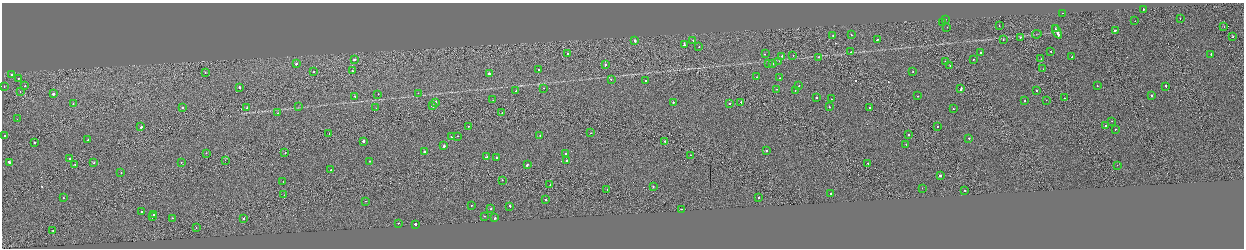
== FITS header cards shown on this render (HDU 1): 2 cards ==
NAXIS1  =                 2484
NAXIS2  =                  492

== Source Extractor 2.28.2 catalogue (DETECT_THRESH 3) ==
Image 2484 x 492 px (HDU 1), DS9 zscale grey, zoomed out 1/2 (1 PNG px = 2 x 2 image px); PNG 1246 x 250 px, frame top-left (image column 1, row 491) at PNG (2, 3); each listed source drawn as its Kron ellipse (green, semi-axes under 4 px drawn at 4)
Background -0.00197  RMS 0.062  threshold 0.187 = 3 sigma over >= 5 px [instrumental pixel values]
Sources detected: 183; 16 cannot appear on this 1/2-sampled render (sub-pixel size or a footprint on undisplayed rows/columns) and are neither listed nor drawn; the other 167 listed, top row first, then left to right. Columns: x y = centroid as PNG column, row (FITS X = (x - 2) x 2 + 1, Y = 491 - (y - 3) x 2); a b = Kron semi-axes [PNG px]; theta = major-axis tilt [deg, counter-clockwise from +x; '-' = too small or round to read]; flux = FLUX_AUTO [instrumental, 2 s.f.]
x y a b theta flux
1143 9 2 2 - 160
1062 13 2 1 - 26
1180 18 2 1 - 45
945 20 2 2 - 90
1135 21 2 1 - 15
942 22 2 1 - 12
999 26 2 1 - 23
947 27 2 1 - 16
1224 27 2 1 - 26
1055 29 4 2 - 180
1115 30 2 2 - 58
1057 32 7 2 -64 290
1037 34 5 2 - 8.2
851 35 2 2 - 42
833 36 2 2 - 37
1020 37 2 2 - 120
1233 37 2 1 - 62
877 39 2 2 - 44
693 40 2 2 - 27
1003 40 2 2 - 28
635 41 2 2 - 270
684 45 2 2 - 200
699 47 2 2 - 22
1051 51 2 1 - 47
851 52 2 2 - 24
568 53 2 2 - 190
981 53 3 2 - 97
765 54 2 2 - 53
1211 54 2 2 - 170
793 55 2 1 - 32
782 56 2 1 - 110
818 57 2 1 - 37
1072 57 2 1 - 29
973 59 2 2 - 86
1041 59 2 2 - 36
354 60 3 2 - 85
779 61 2 2 - 33
945 61 2 2 - 37
296 64 2 2 - 64
768 64 2 1 - 18
773 64 2 2 - 29
605 65 2 2 - 58
950 66 2 1 - 37
1043 69 2 1 - 13
538 70 2 2 - 87
352 71 2 1 - 47
913 71 2 1 - 28
314 72 2 1 - 49
205 73 2 2 - 19
489 74 2 2 - 290
11 75 2 2 - 150
757 77 2 2 - 38
18 78 2 2 - 27
780 78 2 1 - 47
611 79 2 2 - 30
645 81 2 2 - 110
4 86 2 2 - 40
25 86 2 2 - 47
799 86 2 1 - 24
1097 86 2 2 - 24
1166 86 2 2 - 65
239 88 3 2 - 90
544 88 2 1 - 25
961 88 3 2 - 200
777 89 2 1 - 37
795 90 2 2 - 31
1036 90 2 2 - 68
20 91 2 2 - 33
516 91 2 2 - 40
418 93 2 2 - 23
53 94 2 2 - 300
378 94 2 2 - 160
1151 95 2 2 - 57
355 96 2 1 - 75
918 96 2 2 - 50
816 98 2 2 - 91
1064 98 2 1 - 32
832 99 2 2 - 48
493 100 2 2 - 22
1046 100 2 2 - 27
1024 101 2 2 - 40
436 102 2 2 - 440
673 102 2 2 - 64
741 102 2 1 - 28
73 104 2 2 - 28
730 104 2 2 - 34
432 106 3 2 - 180
299 107 3 2 - 5
829 107 2 2 - 40
182 108 2 2 - 48
247 108 2 2 - 40
376 108 2 1 - 46
869 108 2 2 - 61
953 109 2 1 - 43
278 113 2 2 - 34
502 113 2 1 - 23
17 119 2 1 - 2.4
1112 121 2 1 - 15
468 126 2 2 - 25
937 126 2 2 - 21
1106 126 2 2 - 140
141 127 2 1 - 530
1115 129 2 2 - 34
591 133 2 1 - 15
329 134 2 2 - 4.4
908 134 2 1 - 420
4 136 2 2 - 38
458 136 2 2 - 25
540 136 2 2 - 47
451 137 2 2 - 48
969 138 2 1 - 180
88 140 2 2 - 27
363 141 2 2 - 330
665 141 2 2 - 45
34 142 2 1 - 58
906 144 2 1 - 23
444 146 2 2 - 96
424 151 2 2 - 93
766 151 2 2 - 120
206 153 2 2 - 29
285 153 2 2 - 31
565 153 2 2 - 49
691 155 2 1 - 27
487 157 3 2 - 110
497 157 2 2 - 62
70 159 2 2 - 79
225 160 2 1 - 23
566 160 2 2 - 76
370 161 2 1 - 28
181 162 2 1 - 21
10 163 3 2 - 420
94 163 2 2 - 31
868 163 2 2 - 61
75 165 2 1 - 51
527 165 3 2 - 98
1117 165 2 1 - 17
331 170 2 2 - 240
121 172 2 1 - 25
940 175 2 1 - 1800
502 180 2 1 - 63
283 182 2 1 - 20
550 185 2 2 - 26
653 186 2 2 - 49
922 188 2 1 - 18
607 189 2 1 - 47
964 190 2 2 - 30
831 193 2 2 - 20
284 195 2 1 - 63
759 197 2 2 - 42
63 198 2 2 - 19
546 200 2 2 - 260
366 201 2 1 - 31
471 205 2 2 - 49
510 206 2 2 - 82
491 209 2 2 - 67
681 209 2 2 - 27
142 212 2 1 - 110
153 215 4 2 - 200
484 216 2 1 - 20
153 217 3 1 - 120
172 218 2 2 - 23
244 218 2 2 - 88
495 218 2 2 - 160
399 223 2 2 - 34
415 224 2 2 - 420
196 228 2 2 - 31
53 231 2 1 - 40
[16 sub-pixel or undisplayed-footprint detections neither listed nor drawn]